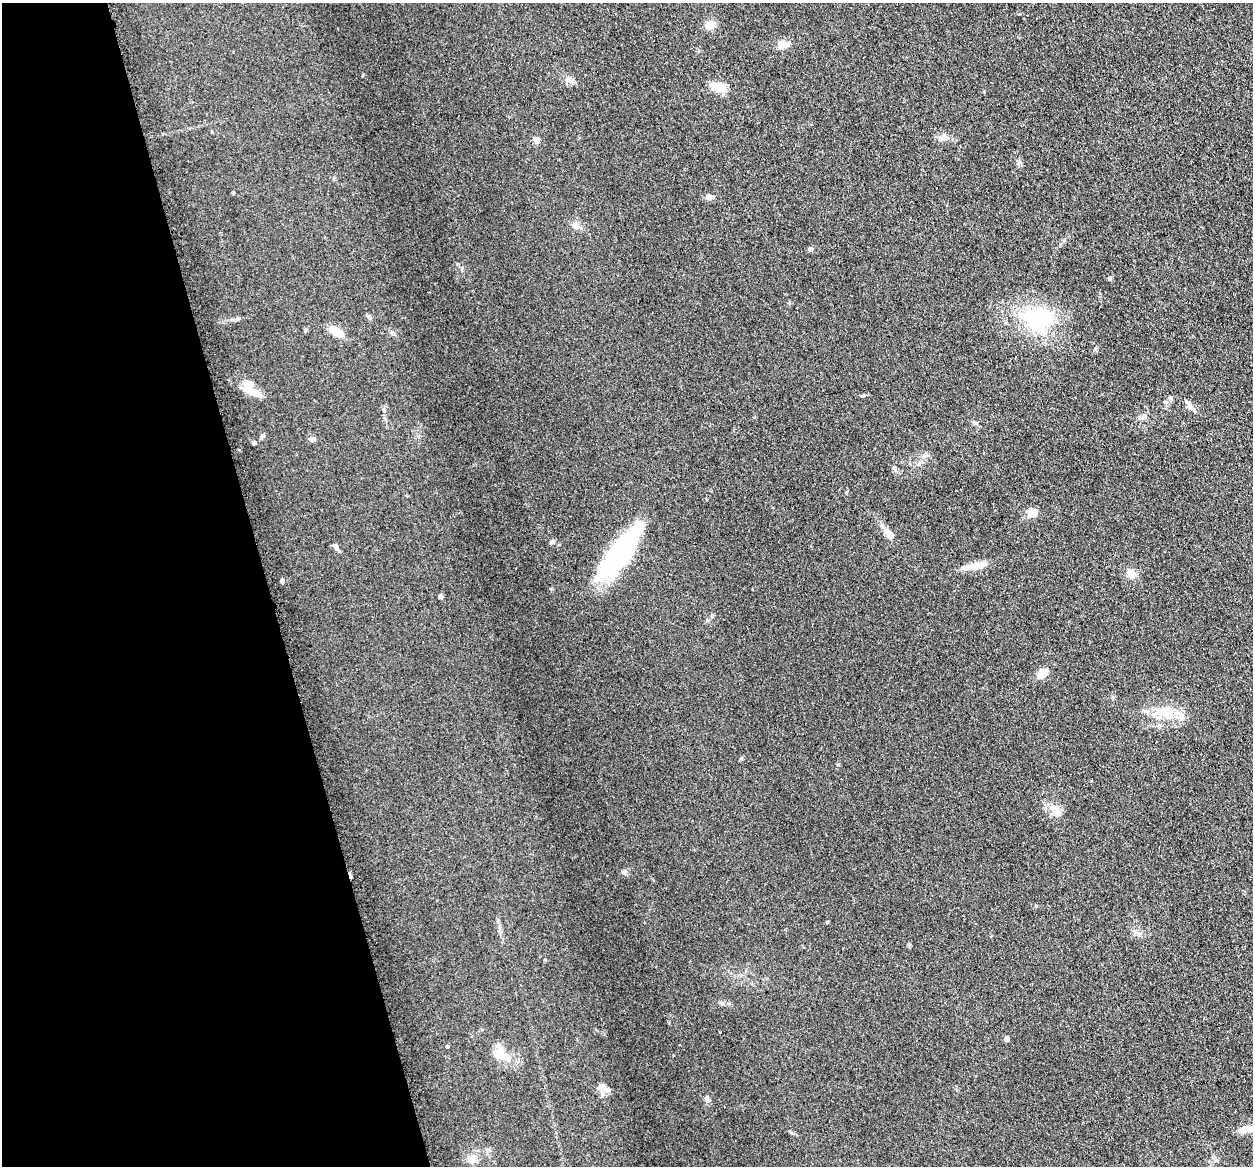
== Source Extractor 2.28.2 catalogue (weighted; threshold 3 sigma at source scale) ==
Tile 5 of 4 x 4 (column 1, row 2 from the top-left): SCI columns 98-1348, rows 2605-3768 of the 5198 x 5093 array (HDU 1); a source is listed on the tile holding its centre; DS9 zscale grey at full resolution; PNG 1255 x 1168 px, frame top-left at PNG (2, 3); no overlay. Shown black and unused: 21% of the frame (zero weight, under 3 of 4 exposures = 7% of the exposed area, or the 3 px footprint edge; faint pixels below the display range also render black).
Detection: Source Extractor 2.28.2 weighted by HDU 2 'WHT'; one run over the whole footprint, this tile lists its part. Background 0.106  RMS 0.0078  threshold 0.0353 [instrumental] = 3 sigma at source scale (4.5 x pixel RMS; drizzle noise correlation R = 1.50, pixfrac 1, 0.05/0.05 arcsec/px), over >= 5 px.
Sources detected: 45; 1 inside a brighter object's white glare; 1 cosmic-ray / hot-pixel residue — not listed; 2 inside a brighter listed object's ellipse — not listed separately; the other 41 listed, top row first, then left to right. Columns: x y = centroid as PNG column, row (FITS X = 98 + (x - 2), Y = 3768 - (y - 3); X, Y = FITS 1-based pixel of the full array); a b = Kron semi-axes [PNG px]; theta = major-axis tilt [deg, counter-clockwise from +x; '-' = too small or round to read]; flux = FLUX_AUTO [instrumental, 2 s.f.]
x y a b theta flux
710 25 9 7 20 8.5
784 45 15 8 -3 5.8
568 79 7 4 -18 1.9
718 87 17 10 -11 12
942 138 11 7 12 3.6
537 140 7 6 - 3
233 193 4 3 - 0.86
709 197 9 6 0 3.8
575 225 10 8 -59 3.5
810 249 6 5 - 1.3
1110 279 5 5 - 1.5
369 317 6 5 - 1.5
1037 317 46 29 5 57
336 331 14 8 -36 12
252 392 21 10 -20 9.2
862 396 5 3 - 0.88
1165 402 5 5 - 1.4
1190 407 14 7 -35 3.8
1143 417 8 6 27 2.7
312 439 7 5 -3 3.2
254 443 5 4 - 0.88
1034 512 12 9 -88 4.2
889 534 17 8 -48 5.6
551 542 5 5 - 1.2
335 546 11 5 -61 2.5
620 552 66 19 53 94
974 566 32 7 12 10
1131 574 9 8 - 6.4
282 581 5 4 - 2
441 597 4 4 - 3.5
712 616 5 4 - 1
1042 673 13 8 43 8.1
1165 713 20 10 -24 12
1057 814 9 4 -19 2
1036 906 5 3 - 0.65
1007 1039 4 4 - 5.1
447 1047 4 4 - 1.3
502 1055 24 11 -29 14
601 1087 12 6 24 3.6
1244 1130 17 8 15 7.5
471 1159 14 10 70 5.5
Unlisted compact peaks at least as high as the median listed source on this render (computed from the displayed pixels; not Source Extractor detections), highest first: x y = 623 872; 706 1098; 895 470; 827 922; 1095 348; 846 492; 909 944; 1064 240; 384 410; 792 1133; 838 764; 741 759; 239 450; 462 268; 1020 162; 1113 697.